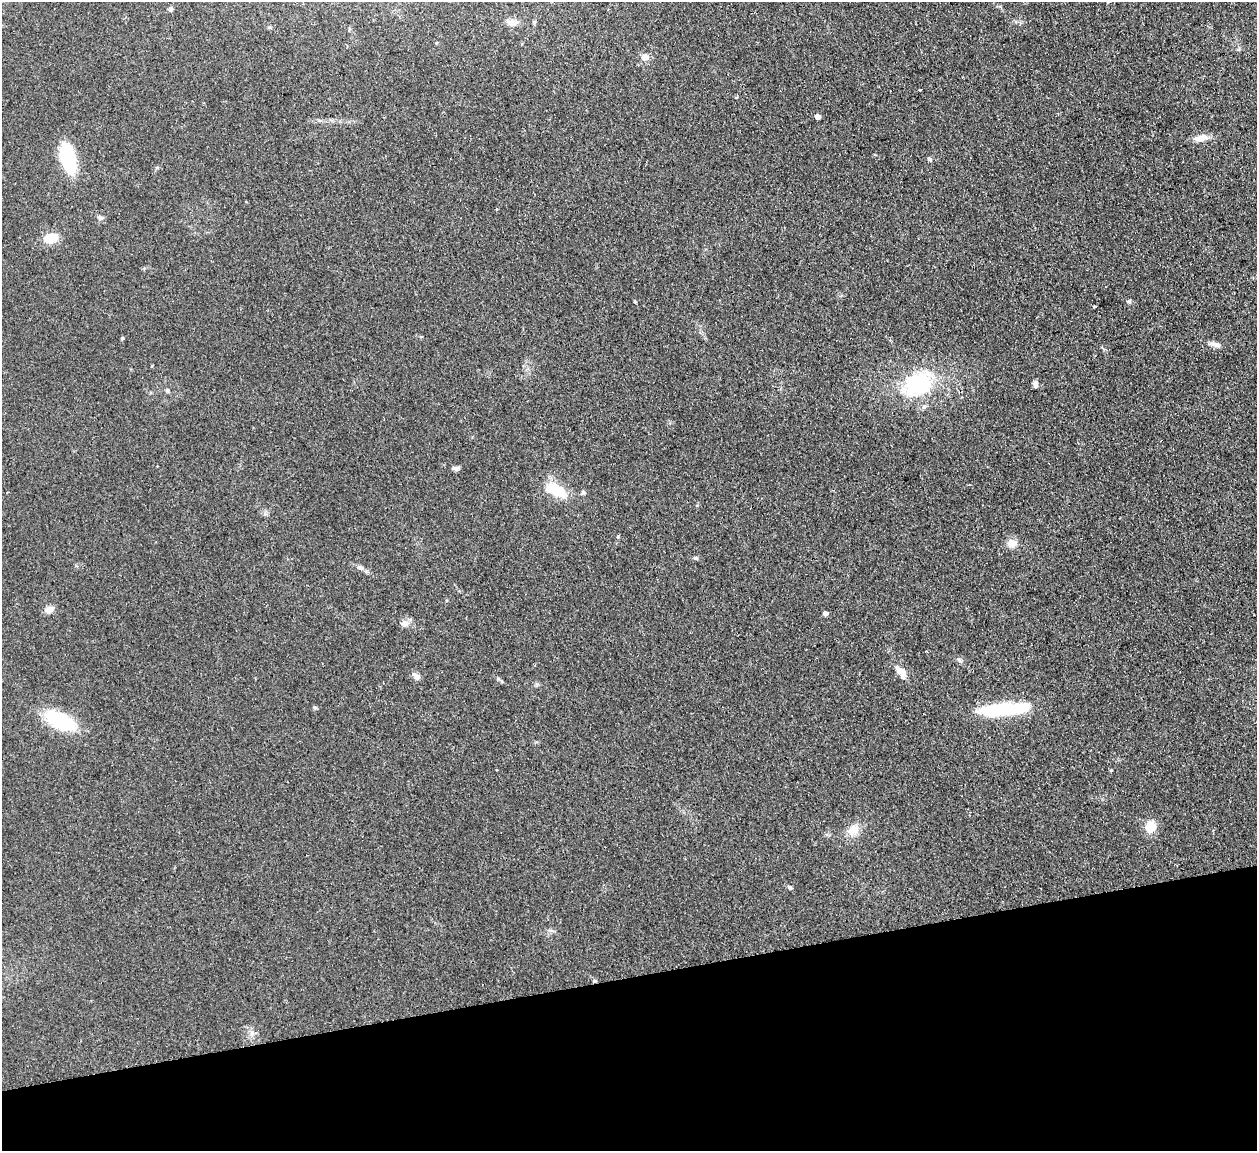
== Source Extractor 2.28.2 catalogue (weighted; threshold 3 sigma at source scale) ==
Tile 14 of 4 x 4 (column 2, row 4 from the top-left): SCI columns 1313-2567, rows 160-1308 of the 5132 x 5031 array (HDU 1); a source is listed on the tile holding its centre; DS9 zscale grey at full resolution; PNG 1259 x 1153 px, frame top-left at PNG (2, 2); no overlay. Shown black and unused: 15% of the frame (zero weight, under 2 of 3 exposures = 3% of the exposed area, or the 3 px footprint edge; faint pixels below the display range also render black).
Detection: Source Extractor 2.28.2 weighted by HDU 2 'WHT'; one run over the whole footprint, this tile lists its part. Background 0.136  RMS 0.011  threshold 0.0505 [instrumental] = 3 sigma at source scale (4.5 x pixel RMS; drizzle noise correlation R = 1.50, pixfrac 1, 0.05/0.05 arcsec/px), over >= 5 px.
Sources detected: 41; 1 inside a brighter listed object's ellipse — not listed separately; the other 40 listed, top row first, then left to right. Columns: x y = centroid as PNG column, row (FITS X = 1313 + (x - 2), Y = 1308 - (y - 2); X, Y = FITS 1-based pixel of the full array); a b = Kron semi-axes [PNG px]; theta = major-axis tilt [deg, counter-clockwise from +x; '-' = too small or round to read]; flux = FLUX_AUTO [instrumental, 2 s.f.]
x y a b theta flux
170 9 5 5 - 2.9
512 23 16 7 -4 6.7
645 57 6 5 - 12
920 89 3 2 - 1.1
818 116 4 4 - 8.6
1201 138 19 8 11 10
68 159 28 13 -76 66
929 159 7 4 -28 1.8
497 209 3 3 - 1.1
100 218 6 6 - 2.4
51 238 15 10 15 19
1129 301 6 5 - 1.8
1094 306 4 3 - 1.9
122 338 4 4 - 1.6
1215 344 17 6 -13 5.3
918 384 31 22 29 96
1035 384 8 5 -76 4.4
167 390 5 4 - 1.6
924 407 8 5 38 2.9
157 466 2 2 - 0.66
456 468 11 5 8 2.7
556 490 25 12 -26 33
583 493 7 5 56 2.3
618 536 6 3 -82 1.3
1012 543 12 11 - 8.7
696 558 6 5 - 1.9
360 568 9 6 -31 3.7
49 609 11 8 29 6.7
825 613 4 4 - 5.8
405 623 10 9 - 6
959 660 8 4 -54 2.2
899 670 15 9 -32 9.7
416 676 11 6 -34 5.1
315 708 5 5 - 1.5
1004 709 53 11 5 88
60 721 27 13 -26 80
1150 826 11 9 75 21
853 830 16 13 35 13
790 887 7 5 -45 2
594 981 5 3 - 1.3